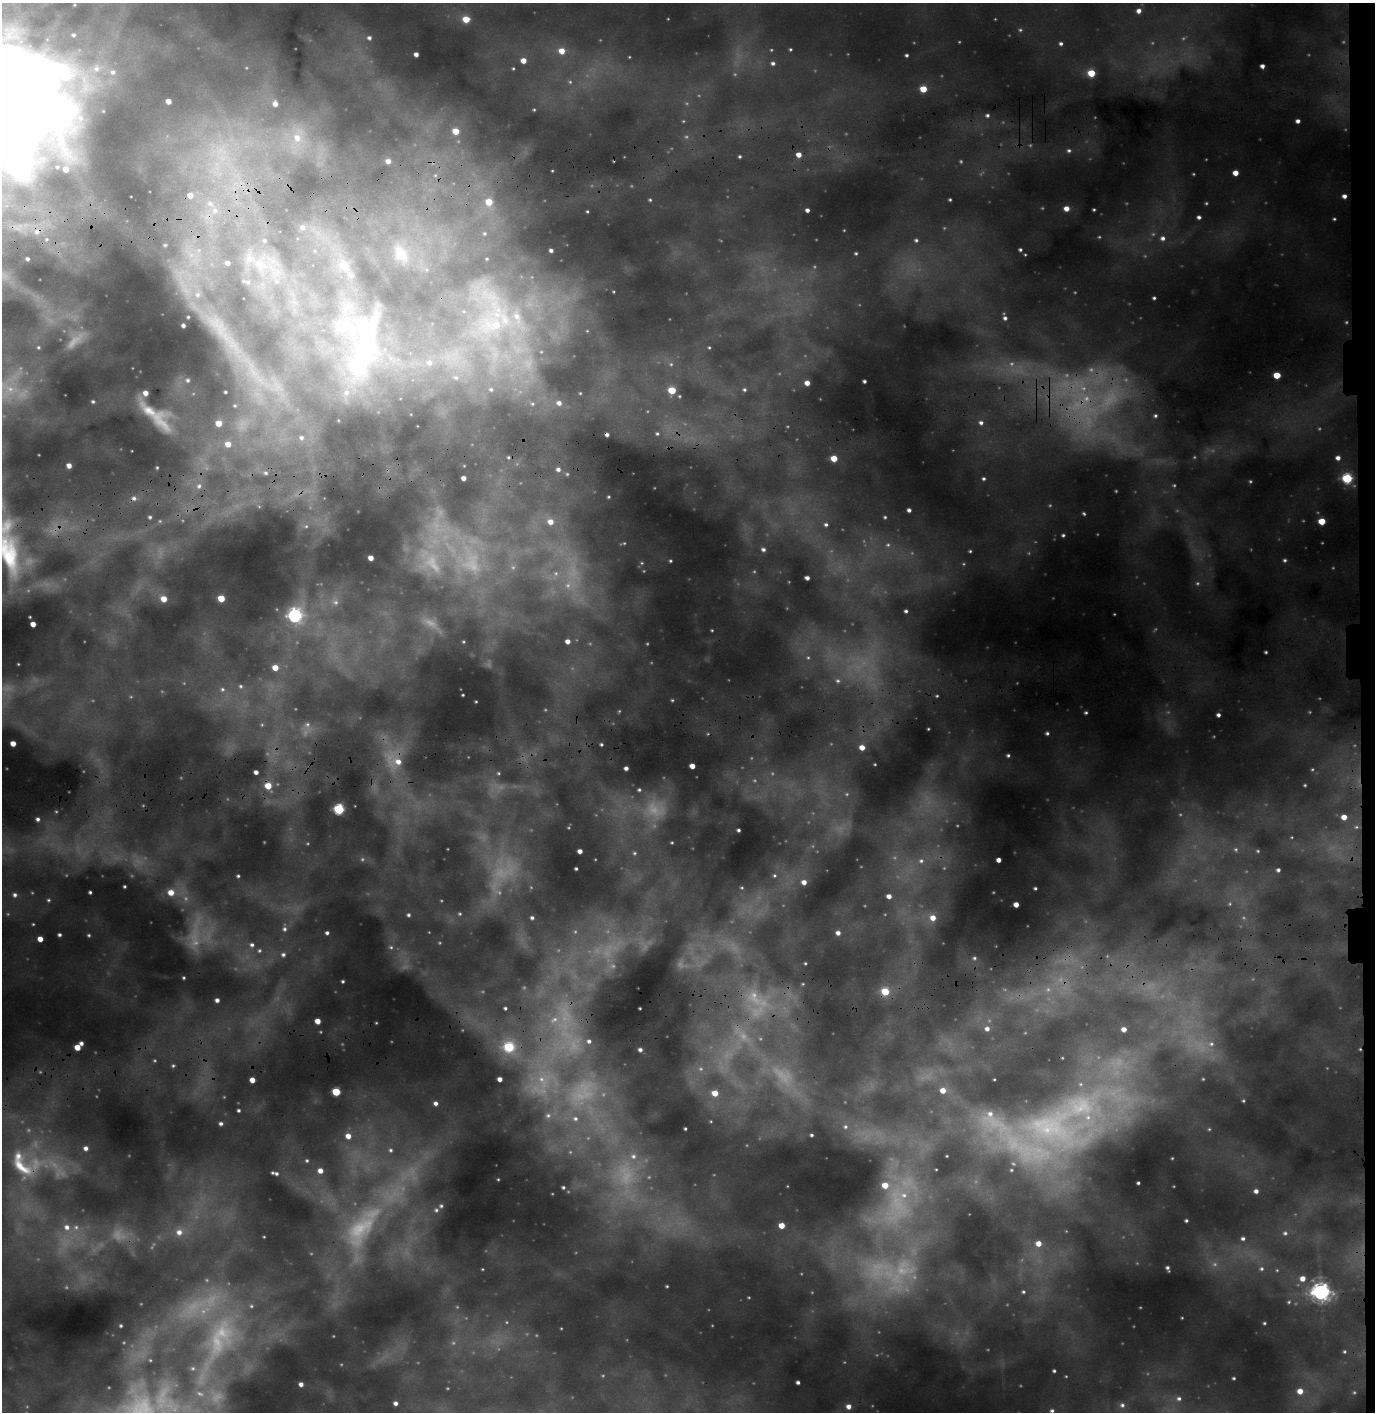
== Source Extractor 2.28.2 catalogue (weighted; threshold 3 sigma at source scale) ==
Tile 6 of 3 x 3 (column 3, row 2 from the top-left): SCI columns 2907-4279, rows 1973-3382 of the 4545 x 5356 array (HDU 1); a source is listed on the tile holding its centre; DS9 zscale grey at full resolution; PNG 1377 x 1414 px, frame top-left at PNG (2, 3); no overlay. Shown black and unused: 1% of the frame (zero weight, under 3 of 4 exposures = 24% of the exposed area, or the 3 px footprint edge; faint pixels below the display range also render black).
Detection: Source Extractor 2.28.2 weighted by HDU 2 'WHT'; one run over the whole footprint, this tile lists its part. Background 0.229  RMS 0.03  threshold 0.136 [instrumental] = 3 sigma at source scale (4.5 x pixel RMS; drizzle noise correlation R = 1.50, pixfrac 1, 0.05/0.05 arcsec/px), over >= 5 px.
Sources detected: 332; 48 too faint to see at this stretch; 3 cosmic-ray / hot-pixel residue — not listed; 14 inside a brighter listed object's ellipse — not listed separately; the other 267 listed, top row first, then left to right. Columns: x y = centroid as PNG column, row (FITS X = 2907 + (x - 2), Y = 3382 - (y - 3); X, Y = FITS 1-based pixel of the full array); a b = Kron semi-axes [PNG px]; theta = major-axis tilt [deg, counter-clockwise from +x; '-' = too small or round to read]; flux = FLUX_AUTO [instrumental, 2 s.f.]
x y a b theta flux
1139 11 6 5 - 13
466 19 6 5 - 42
1020 30 5 4 - 3.6
73 35 6 5 - 6.8
369 38 5 4 - 7.2
1061 43 5 5 - 6.1
790 49 3 3 - 2.8
562 51 5 5 - 33
416 54 4 4 - 12
907 55 3 3 - 4.4
523 61 5 5 - 23
773 63 5 5 - 7.2
1262 66 4 4 - 10
513 68 4 4 - 3.2
96 69 10 9 - 23
113 72 7 7 - 14
1091 73 5 5 - 65
570 82 5 5 - 3.8
923 89 5 4 - 55
168 101 4 4 - 21
275 104 5 5 - 14
534 110 5 3 - 3
987 115 5 4 - 5.7
1298 121 4 4 - 9.9
456 131 5 5 - 47
297 138 9 8 - 23
15 145 90 81 52 1200
1069 150 6 5 - 5.8
799 155 5 4 - 19
740 157 4 4 - 3.7
388 161 5 4 - 14
1235 173 5 4 - 25
190 195 6 6 - 26
1344 196 4 4 - 11
650 200 4 4 - 3.4
950 200 3 3 - 3.2
489 202 6 6 - 47
210 204 8 7 - 17
1066 208 5 5 - 21
215 210 8 6 -88 14
807 210 4 3 - 9.2
1094 210 3 2 - 3.2
587 211 4 4 - 3.4
1199 217 5 4 - 7.3
1334 219 3 3 - 3.3
303 227 7 6 - 11
1163 238 6 6 - 11
264 240 6 5 - 5.1
916 240 5 5 - 5.1
551 250 4 3 - 7
1020 250 3 3 - 4.3
856 253 4 3 - 3.3
401 254 22 12 -52 43
27 259 4 4 - 6.4
227 263 5 4 - 14
344 266 20 12 -33 50
277 281 8 6 -21 11
248 282 7 6 - 8.5
197 295 7 7 - 10
1154 298 4 3 - 4.4
188 317 2 2 - 2.1
1005 318 5 4 - 7
183 325 3 3 - 5.7
494 325 35 18 11 180
38 347 4 3 - 2.3
709 347 4 3 - 2.8
360 360 82 35 75 520
429 363 8 7 - 12
671 364 5 5 - 4.5
1277 375 5 4 - 51
456 377 8 6 -41 12
188 380 4 4 - 4.5
864 381 3 3 - 5.3
807 383 4 4 - 16
491 389 9 8 - 16
672 390 5 5 - 70
744 390 5 5 - 4.5
225 392 2 2 - 2.5
93 402 4 3 - 4
559 403 7 6 - 13
532 404 7 5 -20 7
149 411 48 17 -23 100
1155 416 6 5 - 6.5
219 423 5 5 - 32
981 423 6 6 - 10
657 434 4 4 - 4
301 437 8 7 - 14
228 444 6 6 - 25
508 457 4 3 - 3.1
834 458 5 4 - 44
1338 458 6 5 - 13
69 466 4 4 - 17
157 468 3 3 - 2.6
558 469 5 4 - 8.1
266 473 6 4 -1 5.5
463 478 4 4 - 14
1347 478 6 5 - 180
984 479 4 4 - 4.8
199 486 6 5 - 7.1
909 510 4 4 - 8.7
150 517 5 4 - 5
885 517 4 4 - 3.7
1322 521 5 4 - 53
550 522 6 5 - 19
826 524 4 4 - 5.5
1063 535 4 3 - 4.3
888 545 6 5 - 6.2
763 549 5 4 - 6.9
970 551 3 3 - 3.3
9 557 99 26 -78 320
371 558 4 4 - 20
1285 560 5 4 - 4.6
670 561 3 3 - 2.9
642 563 5 3 - 2.7
556 573 6 4 18 5.5
807 578 4 4 - 9.4
221 598 5 4 - 53
164 599 6 5 - 31
336 602 8 7 - 11
906 611 3 3 - 4.9
295 616 6 6 - 490
712 630 4 3 - 2.6
568 641 5 5 - 15
1266 652 3 2 - 3.2
275 668 5 5 - 31
838 681 6 5 - 5.6
241 686 6 5 - 5.9
222 689 7 6 - 8.8
463 695 2 2 - 2.6
937 696 4 4 - 2.9
672 700 4 3 - 2.7
476 701 3 2 - 2.2
1086 713 4 3 - 3.9
1218 715 4 4 - 8
307 724 8 7 - 11
928 729 3 2 - 2.2
1047 733 4 4 - 5
13 743 4 4 - 22
601 744 4 3 - 4
862 747 5 4 - 23
1008 755 4 3 - 4.5
398 762 10 9 - 32
692 766 4 4 - 23
626 768 4 3 - 9.3
256 772 4 3 - 12
498 773 5 3 - 3.1
1305 785 3 2 - 2.3
268 786 6 6 - 46
639 790 5 4 - 4.1
339 809 5 5 - 240
1344 817 5 4 - 25
38 819 5 4 - 7.4
738 830 3 3 - 4.7
672 843 4 3 - 2.3
1236 849 5 4 - 3.6
580 851 4 4 - 13
1258 851 4 4 - 2.5
634 853 5 4 - 3.9
999 860 4 4 - 15
921 861 6 6 - 7
576 869 3 3 - 3.7
1278 870 4 3 - 5.9
238 876 3 3 - 3.7
774 876 5 3 - 3.3
804 882 5 5 - 15
125 886 3 2 - 3.3
1035 888 3 3 - 3.8
90 892 3 3 - 4.5
171 892 7 6 - 29
15 895 5 5 - 6.9
889 896 4 4 - 15
48 900 4 4 - 3.5
1016 904 4 4 - 22
460 914 5 4 - 3.4
408 915 4 4 - 4.8
532 918 4 4 - 5.8
933 918 6 6 - 24
33 924 3 3 - 2.1
284 929 6 6 - 6.8
327 933 3 3 - 5.9
838 933 5 5 - 12
59 935 3 3 - 5.1
89 935 4 3 - 3.3
40 939 4 4 - 24
252 945 6 5 - 6.8
391 947 5 5 - 4.6
283 955 5 5 - 6.2
974 958 4 3 - 3.5
805 963 3 3 - 2.7
184 978 3 2 - 2.9
343 981 3 3 - 3.8
885 991 5 5 - 83
217 1000 4 4 - 8.9
505 1008 3 3 - 4.8
640 1008 2 2 - 2.4
554 1020 12 8 32 28
318 1021 4 4 - 27
987 1029 6 5 - 10
1124 1029 4 4 - 16
589 1041 7 6 - 12
81 1043 4 4 - 8.4
1211 1044 8 7 - 12
77 1047 5 4 - 36
509 1047 6 6 - 170
640 1050 5 4 - 8.2
173 1066 5 4 - 4.5
500 1079 4 4 - 15
252 1080 4 4 - 23
943 1090 5 5 - 27
336 1092 5 5 - 100
715 1093 6 5 - 38
1243 1101 4 4 - 3.1
436 1103 5 5 - 10
239 1110 3 3 - 4.7
548 1116 8 7 - 11
575 1118 7 7 - 12
221 1123 4 4 - 6.4
1051 1126 92 62 -8 870
845 1127 6 6 - 6.9
685 1129 3 2 - 3.3
1209 1129 5 5 - 3.5
811 1135 3 3 - 3.7
348 1136 5 5 - 21
86 1148 4 4 - 10
390 1150 6 5 - 5.2
633 1156 8 7 - 14
307 1161 5 4 - 3.5
21 1167 35 13 -38 83
320 1171 5 5 - 17
276 1174 4 4 - 5.3
498 1179 3 2 - 2
1138 1183 3 3 - 4.1
885 1185 5 5 - 41
563 1187 4 4 - 4.7
1256 1191 5 4 - 10
904 1195 9 8 - 21
441 1206 4 4 - 4
436 1210 5 5 - 4.6
1186 1220 3 3 - 4.3
782 1225 5 4 - 34
67 1227 8 8 - 17
76 1227 6 6 - 8
179 1232 8 8 - 19
1285 1233 6 5 - 5.9
264 1237 3 2 - 1.9
1243 1239 5 4 - 6.7
1038 1243 6 6 - 27
1167 1268 5 3 - 6
1262 1269 6 6 - 6.3
1303 1279 5 5 - 21
667 1286 3 2 - 2.6
1023 1292 5 5 - 4.6
1321 1292 7 6 - 1200
1289 1302 5 4 - 3.2
1264 1323 4 3 - 3.3
121 1326 3 2 - 3
1054 1371 3 3 - 3.9
1234 1378 4 3 - 3.5
798 1382 3 3 - 6.9
301 1384 5 4 - 12
1300 1391 6 5 - 26
1179 1399 6 6 - 8.1
395 1403 5 5 - 10
1122 1405 7 6 - 7.8
849 1406 5 5 - 16
142 1410 56 44 66 440
1052 1411 5 5 - 5.4
Overlapping masked pixels (flux is a lower limit): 1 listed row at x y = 21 1167
Isophote crosses this tile's border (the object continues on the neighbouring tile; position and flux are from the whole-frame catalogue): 3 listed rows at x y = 15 145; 9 557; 142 1410